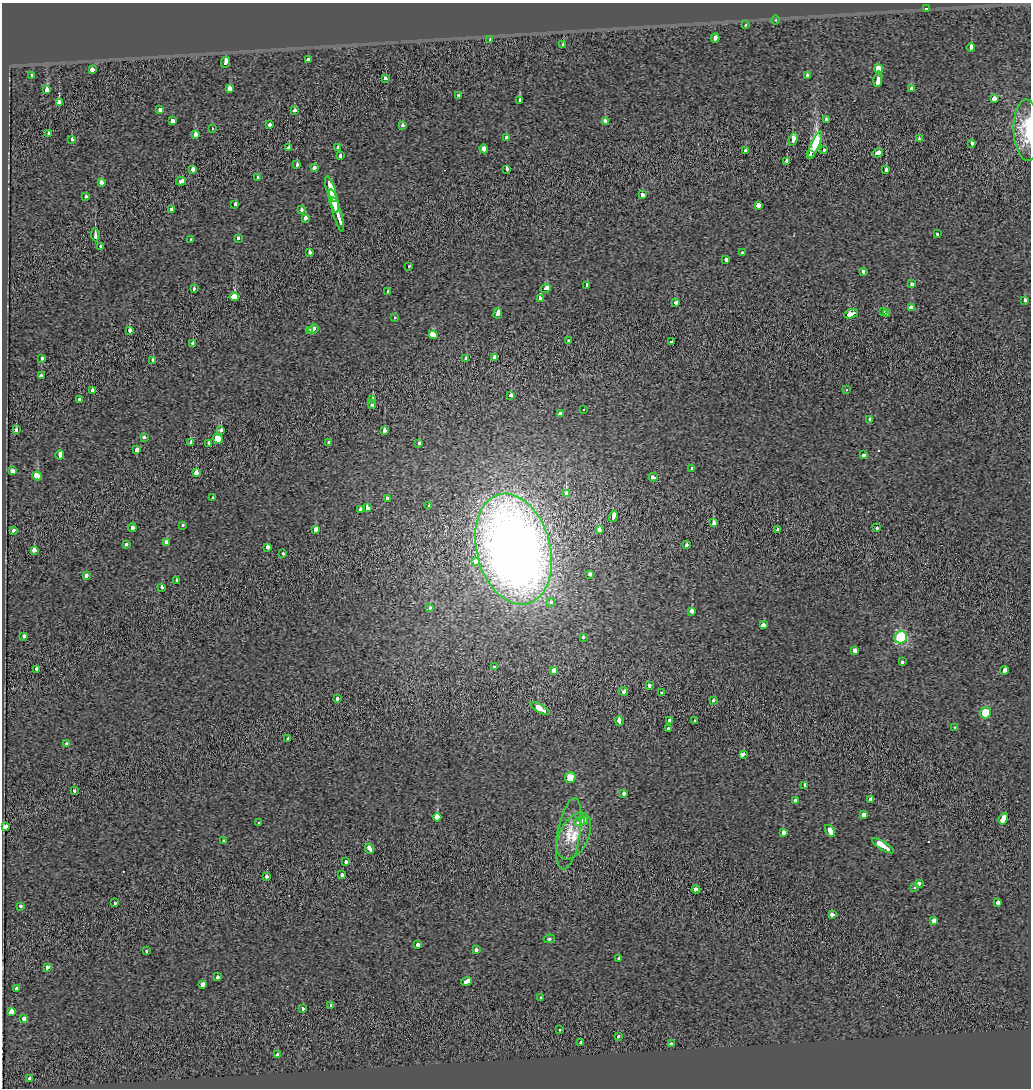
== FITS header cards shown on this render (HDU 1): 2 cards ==
NAXIS1  =                 1029
NAXIS2  =                 1086

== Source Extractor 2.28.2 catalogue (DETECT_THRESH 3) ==
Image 1029 x 1086 px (HDU 1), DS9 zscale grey, 1 PNG px = 1 image px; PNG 1033 x 1090 px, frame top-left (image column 1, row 1086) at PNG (2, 3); each listed source drawn as its Kron ellipse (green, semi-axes under 4 px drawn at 4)
Background -0.00636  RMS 0.045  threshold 0.136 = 3 sigma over >= 5 px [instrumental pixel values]
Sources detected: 236; all 236 listed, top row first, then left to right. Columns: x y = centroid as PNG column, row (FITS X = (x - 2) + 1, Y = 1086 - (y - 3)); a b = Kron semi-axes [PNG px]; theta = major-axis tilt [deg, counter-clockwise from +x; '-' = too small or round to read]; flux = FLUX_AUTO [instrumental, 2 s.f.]
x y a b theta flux
926 8 3 3 - 19
776 20 4 3 - 2.7
746 25 3 2 - 2.7
715 38 4 3 - 52
490 40 3 3 - 22
563 45 3 3 - 22
971 48 4 3 - 79
308 60 3 3 - 45
226 62 6 3 69 81
92 69 3 3 - 53
878 69 4 4 - 420
31 76 3 3 - 19
807 76 4 3 - 14
385 79 3 3 - 28
878 79 8 3 79 230
229 88 4 4 - 78
911 88 4 3 - 25
47 90 4 3 - 51
459 95 3 3 - 28
994 98 3 3 - 150
520 100 4 3 - 13
59 102 3 3 - 320
160 109 4 3 - 71
295 110 3 3 - 31
826 120 3 3 - 21
172 121 4 3 - 68
605 121 3 3 - 58
269 125 3 3 - 69
403 125 4 3 - 24
212 128 3 3 - 34
1027 130 31 13 -88 130
49 133 3 3 - 21
195 134 3 3 - 66
506 138 4 3 - 32
72 139 3 3 - 20
793 139 6 3 68 76
919 139 3 3 - 10
971 144 3 3 - 40
815 145 14 3 67 2000
289 148 4 3 - 31
338 148 3 3 - 36
484 149 4 3 - 71
824 150 3 3 - 26
745 151 3 3 - 29
878 153 5 3 - 100
810 155 3 3 - 220
341 156 4 3 - 22
787 161 4 3 - 40
297 165 3 3 - 34
314 168 4 3 - 27
193 169 3 3 - 120
506 169 4 3 - 20
886 169 3 3 - 66
258 177 3 3 - 17
181 181 5 3 - 67
101 182 4 3 - 34
331 189 13 4 -72 340
642 194 4 3 - 68
86 197 3 3 - 16
334 201 12 4 -76 380
235 204 3 3 - 31
758 205 4 3 - 130
171 209 4 3 - 35
301 210 3 3 - 26
338 214 17 3 -75 460
305 218 4 3 - 58
937 234 3 3 - 15
95 235 6 3 -85 150
238 238 3 3 - 18
191 240 3 3 - 15
101 246 3 3 - 9.5
310 252 3 3 - 34
742 253 3 3 - 16
726 260 3 3 - 53
409 266 3 3 - 14
863 271 3 3 - 26
912 284 4 3 - 61
587 285 4 3 - 29
194 288 3 3 - 22
546 288 5 3 - 96
388 291 3 3 - 12
234 297 4 4 - 480
540 299 4 3 - 35
1025 300 4 3 - 36
675 303 4 3 - 36
911 307 4 3 - 60
883 311 3 3 - 18
498 313 5 3 - 130
886 313 4 3 - 33
851 314 7 3 20 130
395 318 3 3 - 7.7
313 329 5 3 - 64
130 331 3 3 - 35
310 331 3 3 - 27
433 335 5 3 - 310
568 341 3 3 - 31
672 342 3 3 - 27
193 343 3 3 - 140
495 357 4 3 - 110
41 358 3 3 - 27
466 358 3 3 - 30
153 360 4 3 - 55
41 375 3 3 - 170
847 389 4 3 - 3.1
92 390 3 3 - 20
511 395 3 3 - 58
79 399 3 3 - 20
373 399 3 3 - 310
372 404 4 3 - 38
584 409 2 2 - 3.7
560 414 4 3 - 33
870 419 3 3 - 23
16 430 4 3 - 26
221 430 3 3 - 28
384 431 4 3 - 42
144 437 3 3 - 29
218 439 5 4 - 240
329 442 3 3 - 16
191 443 4 3 - 100
209 443 4 3 - 37
419 443 3 3 - 36
136 450 4 3 - 34
60 455 4 3 - 75
864 455 4 3 - 28
692 468 4 3 - 45
12 470 4 3 - 87
196 473 3 3 - 120
37 476 5 3 - 220
653 477 4 3 - 42
566 493 4 3 - 450
213 498 3 3 - 22
387 498 3 3 - 23
428 506 3 3 - 19
367 508 4 3 - 100
360 510 3 3 - 68
613 516 6 3 76 150
713 523 4 3 - 130
183 525 3 3 - 11
132 527 4 3 - 32
876 528 3 3 - 21
316 529 4 3 - 91
13 530 3 3 - 37
599 530 4 3 - 60
777 530 3 3 - 71
167 542 4 3 - 92
126 544 3 3 - 17
687 545 3 3 - 30
267 547 4 3 - 40
513 549 57 37 -75 4000
34 550 4 3 - 54
283 554 3 3 - 11
476 562 3 3 - 42
589 574 4 3 - 47
86 576 4 3 - 38
177 580 3 3 - 28
161 588 3 3 - 67
551 602 4 4 - 20
430 608 3 3 - 15
692 611 4 3 - 48
763 625 3 3 - 250
24 636 4 3 - 31
901 637 6 6 - 300
583 638 3 3 - 65
855 650 3 3 - 66
902 662 3 3 - 10
494 667 3 3 - 16
37 669 4 3 - 53
1004 670 4 3 - 55
554 671 4 3 - 370
649 686 4 3 - 42
623 691 4 3 - 86
661 693 3 3 - 26
337 698 3 3 - 27
713 700 3 3 - 22
540 708 10 3 -29 220
986 713 6 5 - 78
670 720 3 3 - 17
619 721 5 3 - 57
695 721 3 3 - 15
955 728 3 3 - 21
668 729 3 3 - 25
288 738 3 3 - 23
67 744 3 3 - 38
743 754 4 3 - 110
570 778 5 5 - 45
805 786 3 3 - 77
74 791 3 3 - 34
624 793 3 3 - 22
870 799 3 3 - 86
796 800 4 3 - 31
864 815 4 3 - 160
437 817 4 3 - 490
1003 819 6 3 59 230
580 821 5 3 - 96
584 821 4 3 - 78
259 823 4 3 - 13
6 826 3 3 - 49
830 831 6 4 -57 230
784 832 4 3 - 70
569 834 36 11 80 72
574 836 25 14 63 74
223 841 3 3 - 27
883 846 12 3 -32 270
369 849 5 3 - 86
346 862 4 3 - 35
342 875 4 3 - 33
267 877 3 3 - 33
919 883 4 3 - 34
914 888 3 3 - 12
696 889 4 3 - 44
998 902 4 3 - 55
114 903 3 3 - 23
20 906 3 3 - 41
832 915 4 3 - 49
934 921 4 4 - 120
549 939 6 4 10 4.7
418 945 3 3 - 94
476 950 4 3 - 35
147 951 3 3 - 12
619 958 3 3 - 28
47 967 4 3 - 47
217 977 3 3 - 18
467 981 5 3 - 120
202 984 4 3 - 71
17 989 3 3 - 120
541 998 4 3 - 35
331 1005 4 3 - 50
302 1009 3 3 - 32
11 1012 4 3 - 360
24 1019 4 3 - 65
559 1029 3 3 - 16
618 1037 3 3 - 14
581 1043 3 3 - 28
671 1044 4 3 - 31
278 1054 4 3 - 39
29 1078 3 2 - 52
At the frame edge (FLAGS 8, measured only in part): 1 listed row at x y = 1027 130